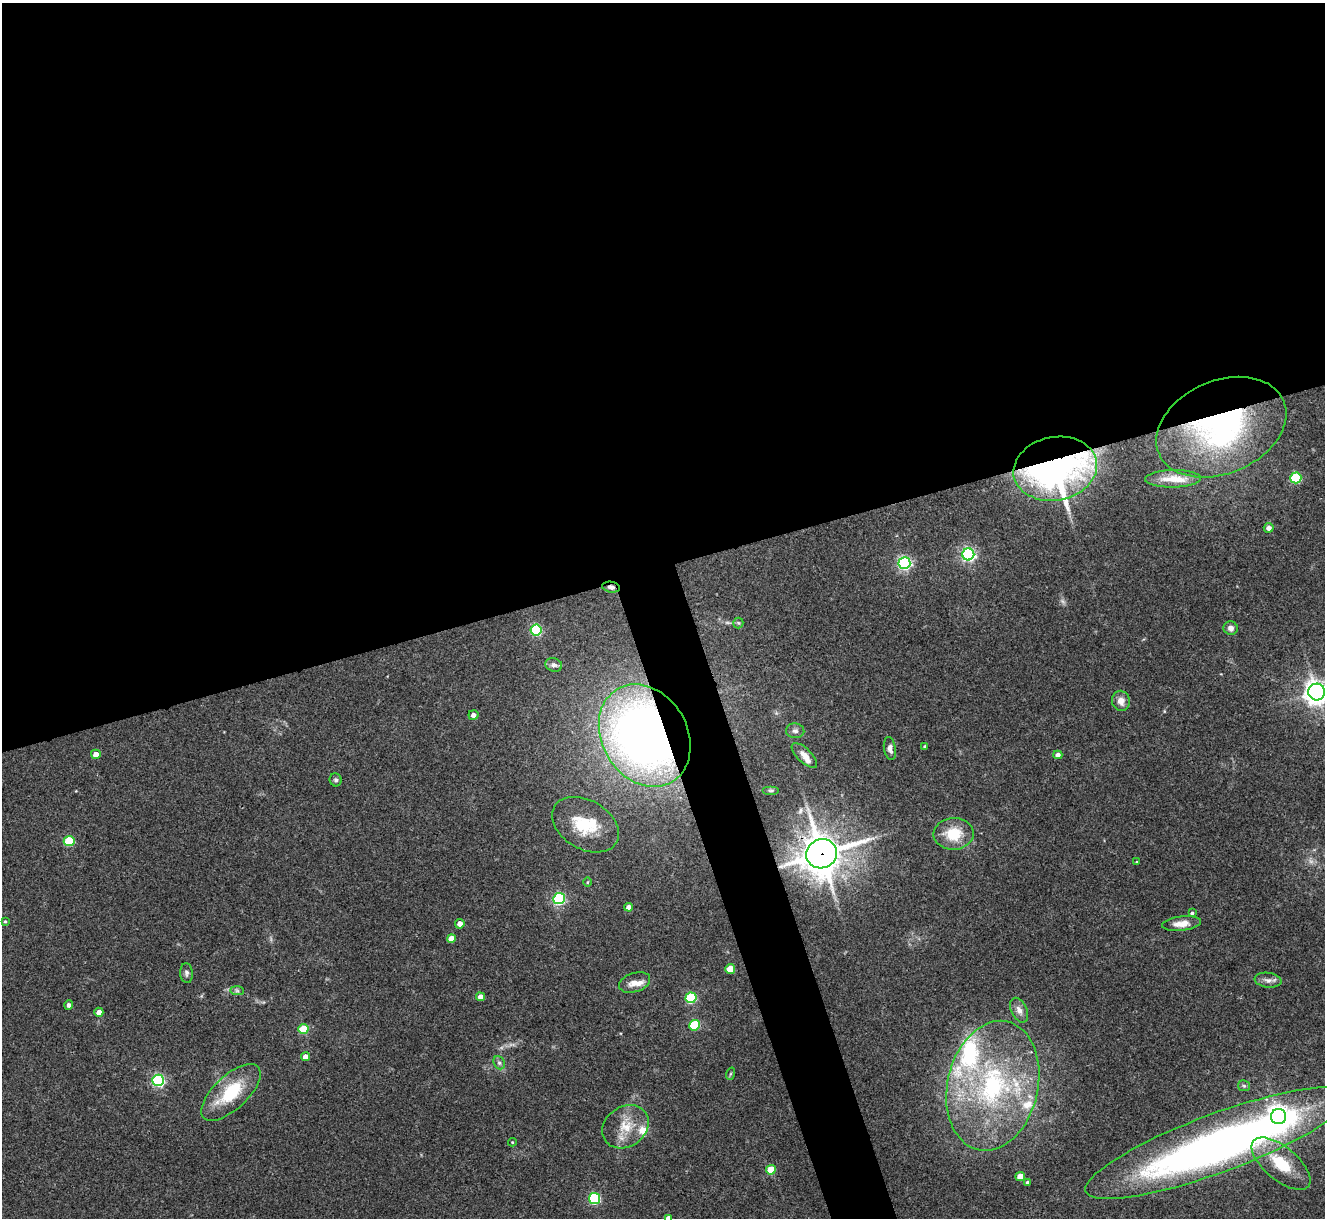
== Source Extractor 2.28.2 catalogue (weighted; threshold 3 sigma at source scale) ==
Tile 2 of 4 x 4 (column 2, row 1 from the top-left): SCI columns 1328-2650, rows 3920-5135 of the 5298 x 5285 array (HDU 1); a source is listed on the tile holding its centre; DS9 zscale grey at full resolution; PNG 1327 x 1220 px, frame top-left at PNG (2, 3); each listed source drawn as its Kron ellipse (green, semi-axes under 4 px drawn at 4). Shown black and unused: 49% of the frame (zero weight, under 3 of 4 exposures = <1% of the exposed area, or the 3 px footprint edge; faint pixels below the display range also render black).
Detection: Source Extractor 2.28.2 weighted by HDU 2 'WHT'; one run over the whole footprint, this tile lists its part. Background 0.143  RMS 0.0071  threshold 0.0322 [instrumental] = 3 sigma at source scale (4.5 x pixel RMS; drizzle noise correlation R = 1.50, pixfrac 1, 0.05/0.05 arcsec/px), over >= 5 px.
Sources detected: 76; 2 too faint to see at this stretch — neither listed nor drawn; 8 inside a brighter listed object's ellipse — not listed separately; the other 66 listed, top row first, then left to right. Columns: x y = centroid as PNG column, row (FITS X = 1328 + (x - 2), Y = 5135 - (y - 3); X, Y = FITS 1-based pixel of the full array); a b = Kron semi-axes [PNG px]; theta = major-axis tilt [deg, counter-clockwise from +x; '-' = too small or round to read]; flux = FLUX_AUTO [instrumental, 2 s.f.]
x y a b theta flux
1221 427 68 46 23 190
1055 469 42 31 11 320
1296 478 5 5 - 57
1173 479 28 8 1 13
1269 528 5 5 - 3.9
968 554 6 6 - 160
904 563 6 6 - 150
611 587 9 5 -9 2.7
738 623 5 5 - 0.99
1231 628 7 6 - 3.6
536 630 5 5 - 80
554 665 8 6 -16 2.3
1317 692 8 8 - 570
1121 701 10 8 -79 5.6
473 715 5 5 - 3.6
795 731 9 7 -3 2.5
645 736 54 42 -59 560
925 746 4 3 - 0.77
890 748 11 6 -81 3
96 754 5 4 - 5.6
804 755 16 7 -44 5.8
1058 755 4 4 - 3.9
336 780 6 6 - 1.6
771 790 8 4 0 1.4
585 825 36 24 -30 32
953 834 20 15 2 21
69 841 5 5 - 42
822 854 16 14 25 1700
1136 862 4 3 - 0.56
587 882 5 3 - 0.72
559 899 6 5 - 110
629 907 4 4 - 4.2
1192 913 3 3 - 1.1
5 921 3 3 - 0.77
460 924 5 4 - 4.7
1181 924 20 7 7 7.8
451 938 4 4 - 9.2
730 969 5 4 - 16
186 973 10 6 -85 2.2
1268 980 13 7 -7 3.7
635 982 16 9 18 6.9
237 991 7 4 -1 1.4
480 997 4 4 - 4.8
691 998 5 5 - 70
69 1005 4 4 - 2.4
1019 1010 13 8 -64 4.6
99 1012 4 4 - 4.9
694 1025 5 5 - 46
303 1029 5 5 - 30
306 1057 4 4 - 6.3
499 1063 7 5 -68 1.6
730 1074 6 4 71 0.91
158 1080 6 5 - 120
993 1086 66 45 77 150
1244 1086 6 5 - 1.4
231 1092 37 17 43 36
1279 1116 7 7 - 570
625 1127 24 20 34 18
512 1142 4 4 - 0.75
1217 1143 140 29 20 510
1281 1164 35 16 -40 29
771 1170 5 4 - 19
1020 1176 4 4 - 10
1028 1182 4 4 - 1.8
594 1198 5 5 - 85
668 1218 4 4 - 3.5
Overlapping masked pixels (flux is a lower limit): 6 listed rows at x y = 1221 427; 1055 469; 611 587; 645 736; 822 854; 1217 1143
Isophote crosses this tile's border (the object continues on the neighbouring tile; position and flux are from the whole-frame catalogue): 3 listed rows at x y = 1317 692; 1217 1143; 668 1218